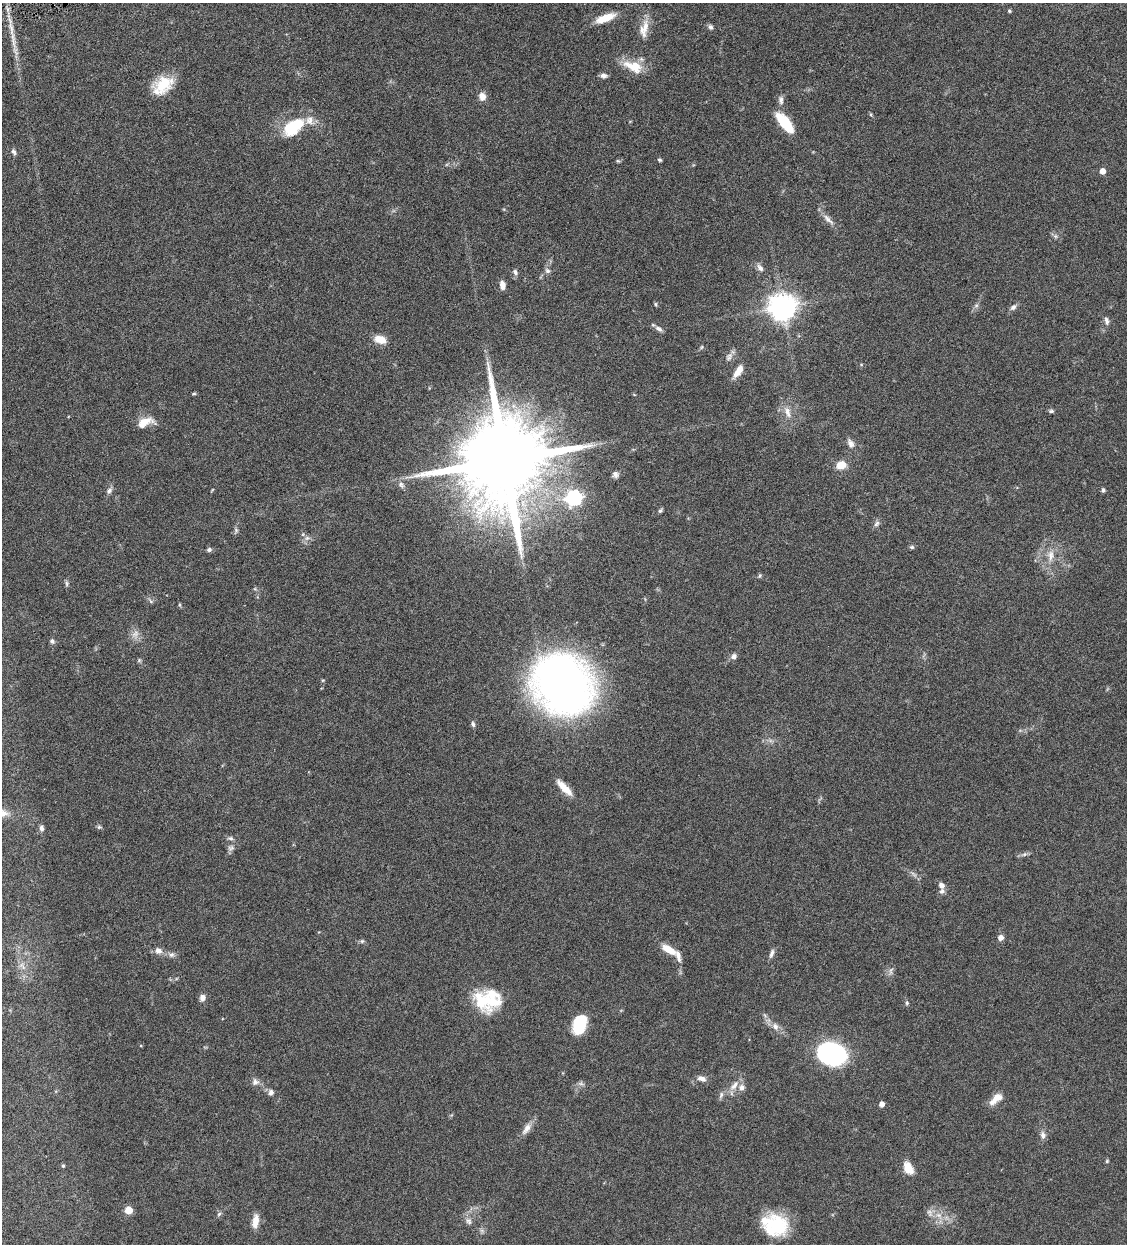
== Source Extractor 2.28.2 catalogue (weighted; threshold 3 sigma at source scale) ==
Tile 11 of 4 x 4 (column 3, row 3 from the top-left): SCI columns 2514-3638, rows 1245-2486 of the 4909 x 4973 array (HDU 1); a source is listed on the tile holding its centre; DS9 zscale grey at full resolution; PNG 1129 x 1246 px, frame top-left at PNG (2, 3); no overlay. Shown black and unused: <1% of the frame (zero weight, under 4 of 8 exposures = <1% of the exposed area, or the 3 px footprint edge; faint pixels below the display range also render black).
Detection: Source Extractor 2.28.2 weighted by HDU 2 'WHT'; one run over the whole footprint, this tile lists its part. Background 0.0434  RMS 0.0037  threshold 0.0151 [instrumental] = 3 sigma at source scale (4.09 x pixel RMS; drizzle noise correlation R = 1.36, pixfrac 0.8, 0.05/0.05 arcsec/px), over >= 5 px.
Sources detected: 111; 8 inside a brighter listed object's ellipse — not listed separately; the other 103 listed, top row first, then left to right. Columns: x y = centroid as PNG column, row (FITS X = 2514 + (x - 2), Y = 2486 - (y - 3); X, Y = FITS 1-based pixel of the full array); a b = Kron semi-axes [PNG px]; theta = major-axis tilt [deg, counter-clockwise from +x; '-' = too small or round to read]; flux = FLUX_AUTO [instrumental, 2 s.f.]
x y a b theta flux
1009 11 4 4 - 0.51
605 18 26 9 21 5.7
710 27 7 6 - 0.91
11 29 24 5 -79 3.6
644 29 27 11 78 4.6
633 66 27 13 -22 7.3
604 76 8 6 -8 1.3
163 84 24 18 32 10
482 97 10 8 -82 2.3
781 100 12 6 -82 1.4
871 114 5 3 - 0.37
784 122 22 9 -51 13
294 127 25 13 38 15
13 152 8 5 -60 0.88
660 160 4 4 - 0.54
618 161 5 4 - 0.4
1102 171 5 4 - 3
828 219 21 6 -44 2.2
1055 236 6 6 - 0.71
760 268 11 6 -50 1.4
547 271 8 6 -33 0.95
515 272 8 6 -65 0.92
502 285 9 6 -82 2
655 304 6 4 -89 0.41
976 305 7 4 1 0.61
782 307 9 8 - 410
1013 307 9 7 44 1.2
1106 321 10 5 -76 1.1
659 329 11 5 -34 1.2
380 339 13 8 -17 4.5
702 347 5 5 - 0.45
729 357 13 8 60 1.6
738 371 15 6 55 3.8
194 394 6 4 1 0.4
1051 411 7 5 1 0.66
788 412 17 8 -75 2.7
145 422 20 10 20 4.6
850 443 13 7 -61 1.7
504 461 24 19 -86 7800
841 465 10 8 19 4.5
615 474 8 7 - 1.2
401 485 10 7 -43 1.4
1103 490 5 4 - 0.77
109 491 9 6 60 1.2
574 497 7 6 - 84
660 511 6 4 44 0.61
877 524 9 6 50 1
236 530 6 5 - 0.62
307 538 7 6 - 1.1
912 547 6 5 - 0.6
209 550 6 5 - 0.81
1051 555 18 8 87 3.3
760 576 6 5 - 0.53
67 584 8 5 -89 0.7
151 601 7 5 -32 0.63
180 605 6 3 -72 0.37
135 634 10 8 47 1.9
52 641 7 6 - 0.83
734 656 7 6 - 1.3
139 660 6 4 47 0.46
323 680 5 3 - 0.3
563 684 41 35 -48 290
473 724 7 5 -64 0.78
564 788 24 7 -46 4.5
99 827 6 5 - 0.53
41 828 8 5 -85 1.1
230 838 8 5 -4 0.81
231 848 9 7 33 1.2
1024 854 8 6 21 0.85
941 885 9 7 -53 1.5
1001 938 7 6 - 1.5
362 941 6 5 - 0.54
669 949 16 7 -31 5.3
158 951 11 8 -19 1.9
772 953 13 5 72 1.1
172 955 8 7 - 1.1
22 966 15 4 -56 1.6
891 971 12 5 77 1.1
202 998 8 7 - 1.6
490 1001 41 20 -18 13
907 1003 6 5 - 0.53
579 1025 18 12 71 14
775 1026 12 8 -55 2
832 1054 26 20 -16 47
702 1078 12 7 -11 1.7
255 1082 9 9 - 1.5
581 1084 7 4 -19 0.72
734 1085 17 8 50 2.9
271 1092 8 7 - 1.2
721 1095 11 5 70 0.94
996 1099 19 8 41 3.6
882 1104 4 4 - 2.1
526 1129 19 8 56 2.6
1043 1135 10 7 -81 1.5
1107 1161 5 4 - 0.4
63 1166 5 4 - 0.43
908 1168 14 9 -65 4.5
129 1210 5 5 - 9.4
930 1213 11 7 -65 1.6
219 1214 7 4 45 0.6
255 1221 17 7 82 3.3
469 1221 9 7 -39 1.3
775 1226 28 25 9 18